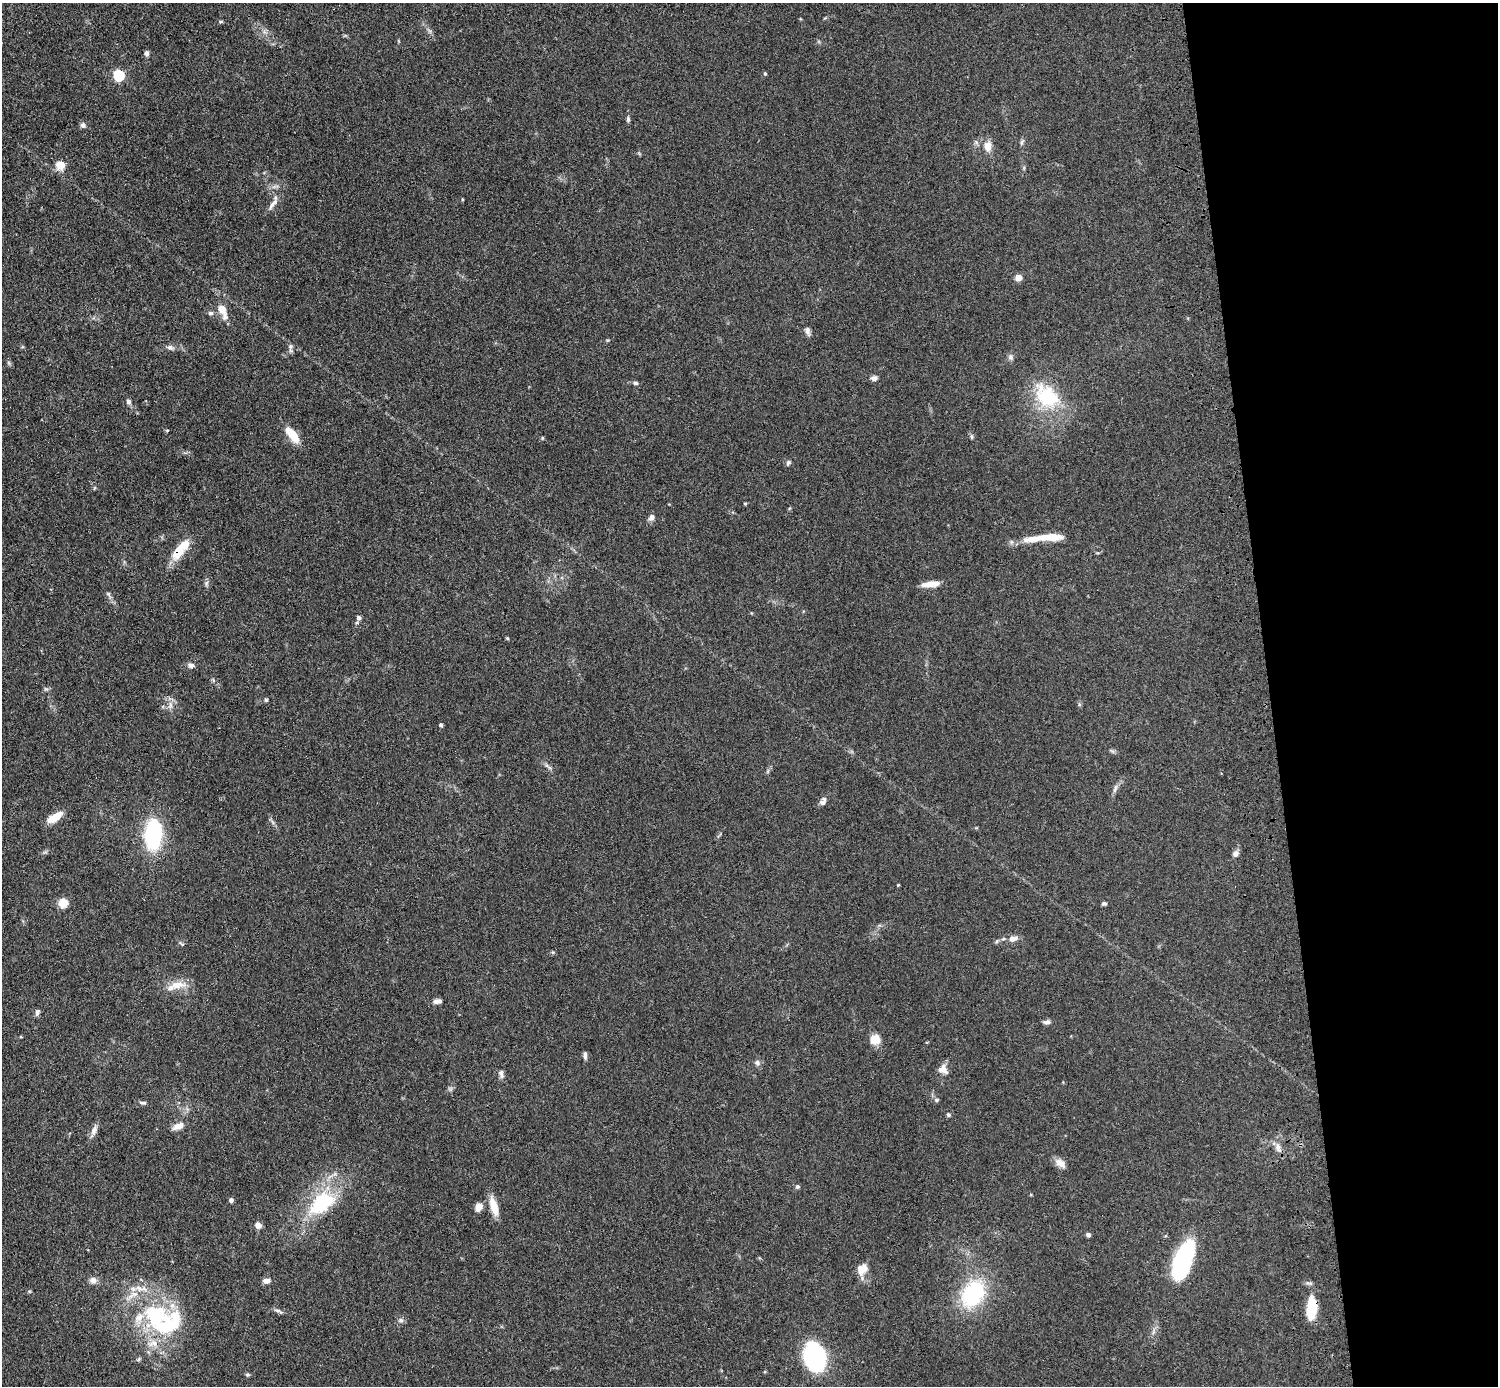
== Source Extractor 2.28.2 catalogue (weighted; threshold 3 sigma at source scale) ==
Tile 6 of 3 x 3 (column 3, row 2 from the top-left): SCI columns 3108-4603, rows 1530-2913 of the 4719 x 4546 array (HDU 1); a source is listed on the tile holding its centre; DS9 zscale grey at full resolution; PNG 1500 x 1388 px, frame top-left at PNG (2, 3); no overlay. Shown black and unused: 15% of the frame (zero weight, under 3 of 4 exposures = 6% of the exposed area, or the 3 px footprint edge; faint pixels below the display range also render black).
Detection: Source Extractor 2.28.2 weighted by HDU 2 'WHT'; one run over the whole footprint, this tile lists its part. Background 0.0625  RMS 0.0062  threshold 0.0278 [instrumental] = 3 sigma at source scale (4.5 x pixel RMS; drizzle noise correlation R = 1.50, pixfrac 1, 0.05/0.05 arcsec/px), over >= 5 px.
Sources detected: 98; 2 inside a brighter object's white glare — not listed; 7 inside a brighter listed object's ellipse — not listed separately; the other 89 listed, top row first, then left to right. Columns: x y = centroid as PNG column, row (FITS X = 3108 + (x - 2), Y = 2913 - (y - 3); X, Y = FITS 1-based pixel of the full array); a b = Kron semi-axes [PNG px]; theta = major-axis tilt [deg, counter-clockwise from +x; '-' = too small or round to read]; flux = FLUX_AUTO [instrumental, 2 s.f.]
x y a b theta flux
220 21 7 3 0 0.88
146 53 7 5 -88 1.7
765 74 5 4 - 0.69
119 75 5 5 - 57
628 119 8 5 82 1.2
83 125 7 6 - 1.9
1022 142 8 4 53 1.1
988 146 13 10 82 5.7
60 165 5 5 - 24
462 199 4 3 - 0.51
273 204 22 6 54 3.6
1018 277 5 5 - 8.7
222 309 9 7 -62 7.7
210 313 6 6 - 1.6
808 331 12 6 -74 2.2
290 346 9 7 80 1.9
170 347 9 6 -19 2.2
1011 357 7 7 - 1.7
874 378 6 5 - 2.9
635 383 7 5 -1 1.3
1048 397 31 21 -44 40
128 401 7 6 - 1.7
292 435 16 7 -50 18
972 437 6 4 -89 0.87
542 438 5 4 - 0.63
788 462 7 6 - 1.3
745 504 5 3 - 0.59
651 517 9 7 54 2.3
1048 537 32 8 0 14
181 549 31 10 52 15
206 583 8 5 83 1.4
930 584 19 6 8 8.1
358 618 6 6 - 1.5
507 638 5 4 - 0.63
191 665 10 7 0 2.3
213 680 6 4 -48 1
46 689 7 4 -18 0.98
266 700 5 5 - 0.77
1079 704 6 4 -73 0.86
170 705 11 6 -89 2.9
441 725 5 4 - 0.98
547 765 7 5 -44 1.5
1115 788 15 5 71 2.3
823 803 9 6 -5 1.7
54 817 15 6 34 12
153 835 24 13 87 64
1236 854 8 7 - 2.2
898 885 3 3 - 0.51
63 903 5 5 - 32
1104 903 6 5 - 1
1013 938 12 7 16 4.3
997 941 6 4 46 0.93
181 944 8 4 -31 0.89
177 985 26 11 6 9.3
437 1001 9 5 5 2.9
37 1012 8 5 76 1.9
1047 1022 10 5 3 2
875 1039 10 10 - 8.5
585 1056 10 4 -88 1.7
757 1063 8 7 - 1.8
943 1069 13 11 -34 5.1
501 1074 11 6 -75 2.1
936 1100 6 5 - 1.1
143 1103 9 5 -9 1.5
948 1115 5 5 - 1.3
178 1126 12 6 23 5.3
94 1130 17 7 69 3.4
1278 1148 15 7 -70 3.9
1060 1163 14 9 -36 4.5
797 1187 5 5 - 1.4
231 1200 4 4 - 2.3
322 1203 43 25 39 43
494 1206 23 8 -74 9.6
479 1207 8 7 - 5.2
258 1225 4 4 - 10
1088 1235 5 4 - 1.7
1180 1262 44 18 58 60
862 1269 15 11 49 6.5
93 1280 9 8 - 2.9
266 1281 7 5 5 3.8
29 1291 5 3 - 0.68
973 1294 28 20 57 53
1311 1308 25 10 88 18
278 1311 14 4 -24 1.7
156 1317 40 35 -20 64
401 1320 7 5 -45 1.4
815 1357 24 16 -69 100
139 1359 7 4 71 0.83
247 1375 7 3 0 0.89
Overlapping masked pixels (flux is a lower limit): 2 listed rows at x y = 181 549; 1311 1308